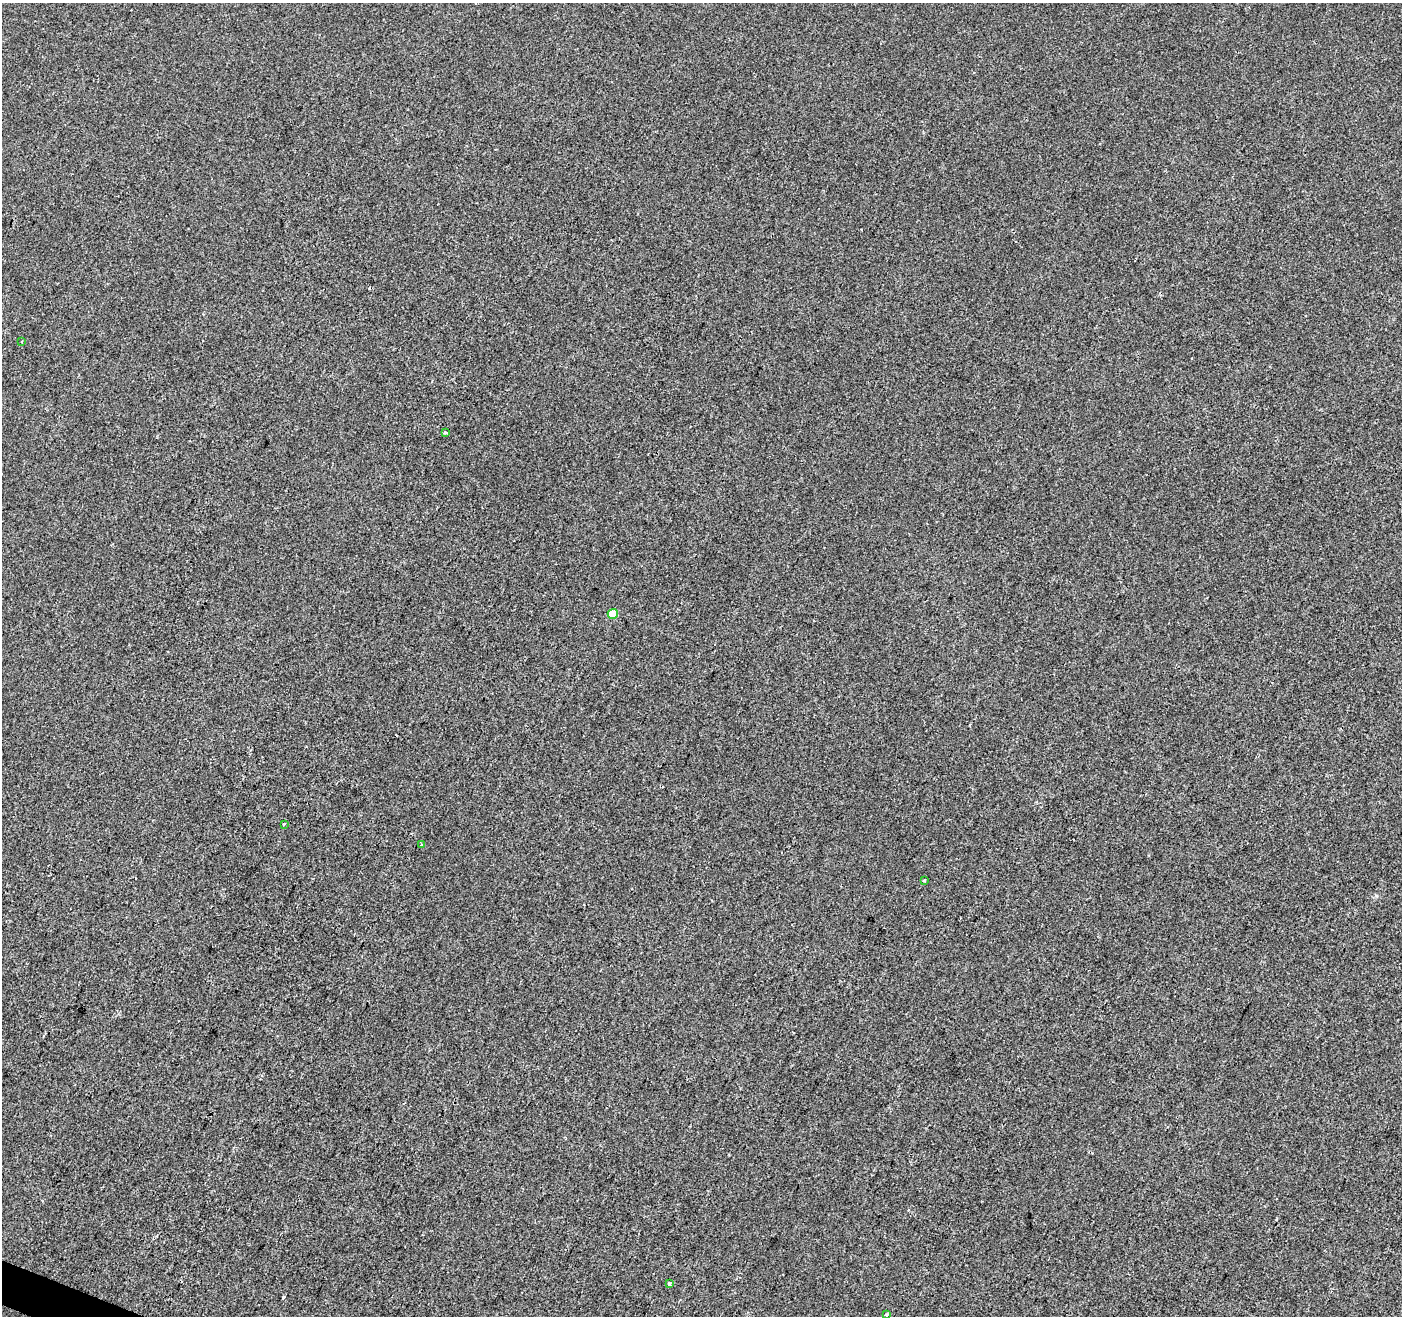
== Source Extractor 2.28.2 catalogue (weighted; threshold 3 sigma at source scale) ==
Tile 7 of 4 x 4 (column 3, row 2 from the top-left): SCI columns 2801-4200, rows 2834-4147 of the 5607 x 5732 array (HDU 1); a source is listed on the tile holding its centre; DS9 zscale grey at full resolution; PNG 1404 x 1318 px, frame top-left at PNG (2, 3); each listed source drawn as its Kron ellipse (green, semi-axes under 4 px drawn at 4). Shown black and unused: <1% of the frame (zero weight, under 2 of 3 exposures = <1% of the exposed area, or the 3 px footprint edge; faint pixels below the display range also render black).
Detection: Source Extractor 2.28.2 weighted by HDU 2 'WHT'; one run over the whole footprint, this tile lists its part. Background 1.08e-04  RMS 0.0042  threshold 0.0188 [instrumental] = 3 sigma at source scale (4.5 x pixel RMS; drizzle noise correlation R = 1.50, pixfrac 1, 0.0396/0.0396 arcsec/px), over >= 5 px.
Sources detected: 9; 1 cosmic-ray / hot-pixel residue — neither listed nor drawn; the other 8 listed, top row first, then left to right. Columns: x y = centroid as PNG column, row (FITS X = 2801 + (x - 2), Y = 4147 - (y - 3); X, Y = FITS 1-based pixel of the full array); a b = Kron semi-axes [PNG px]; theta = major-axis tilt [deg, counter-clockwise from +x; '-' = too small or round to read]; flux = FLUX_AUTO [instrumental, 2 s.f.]
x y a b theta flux
22 342 3 2 - 0.34
445 432 4 3 - 0.87
613 614 5 5 - 9.3
284 824 3 3 - 0.86
421 844 3 3 - 0.4
924 880 3 2 - 0.55
670 1284 3 3 - 2.5
887 1315 4 3 - 0.71